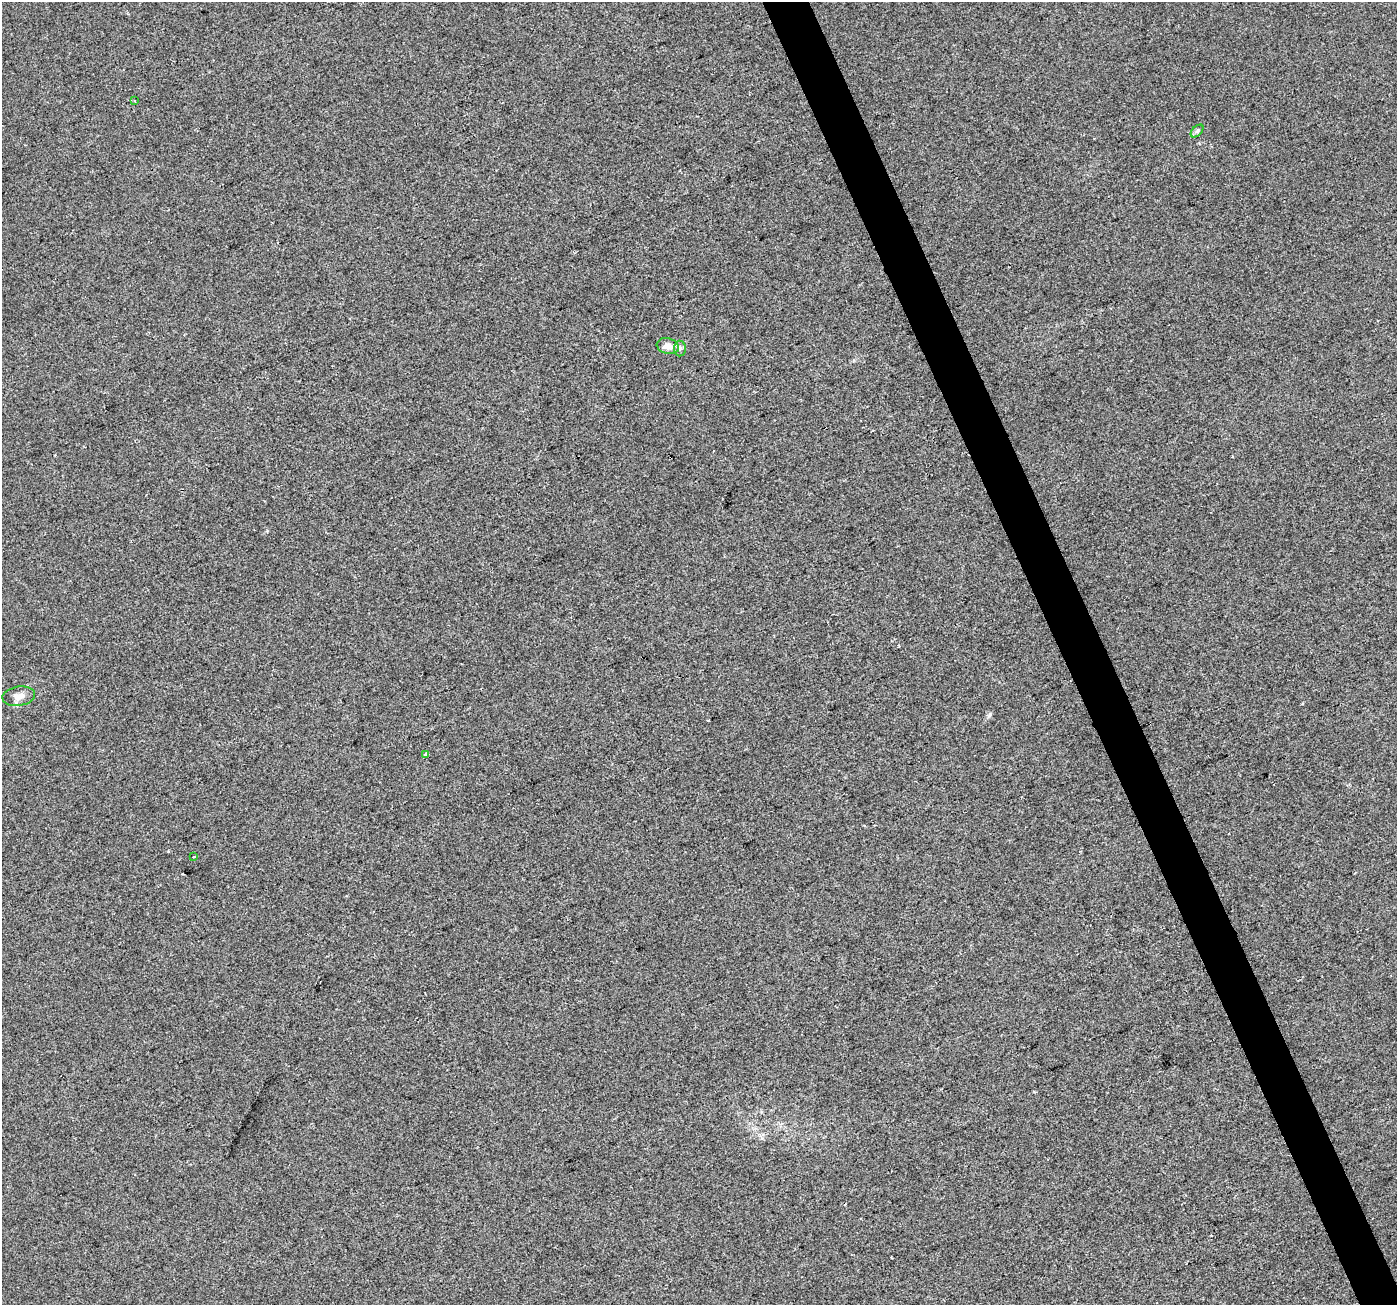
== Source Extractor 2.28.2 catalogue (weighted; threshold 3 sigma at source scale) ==
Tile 6 of 4 x 4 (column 2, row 2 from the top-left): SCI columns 1398-2792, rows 2747-4049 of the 5583 x 5434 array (HDU 1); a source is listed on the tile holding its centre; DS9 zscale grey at full resolution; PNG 1399 x 1307 px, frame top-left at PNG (2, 2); each listed source drawn as its Kron ellipse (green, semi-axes under 4 px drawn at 4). Shown black and unused: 3% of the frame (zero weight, under 2 of 3 exposures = <1% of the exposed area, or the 3 px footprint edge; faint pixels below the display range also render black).
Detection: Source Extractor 2.28.2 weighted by HDU 2 'WHT'; one run over the whole footprint, this tile lists its part. Background 0.014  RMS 0.0079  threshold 0.0356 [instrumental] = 3 sigma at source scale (4.5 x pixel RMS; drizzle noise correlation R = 1.50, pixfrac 1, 0.0396/0.0396 arcsec/px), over >= 5 px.
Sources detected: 9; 2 cosmic-ray / hot-pixel residue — neither listed nor drawn; the other 7 listed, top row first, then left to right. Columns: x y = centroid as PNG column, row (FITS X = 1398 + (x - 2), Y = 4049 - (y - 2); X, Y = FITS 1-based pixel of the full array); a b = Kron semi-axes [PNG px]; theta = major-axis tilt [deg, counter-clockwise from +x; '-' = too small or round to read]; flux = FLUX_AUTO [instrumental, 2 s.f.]
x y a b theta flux
135 101 3 2 - 0.64
1197 131 8 4 45 1.8
668 346 11 8 -15 6.5
680 348 8 6 -89 2.1
19 696 16 9 9 6.1
426 755 4 4 - 2.9
194 857 3 2 - 0.73